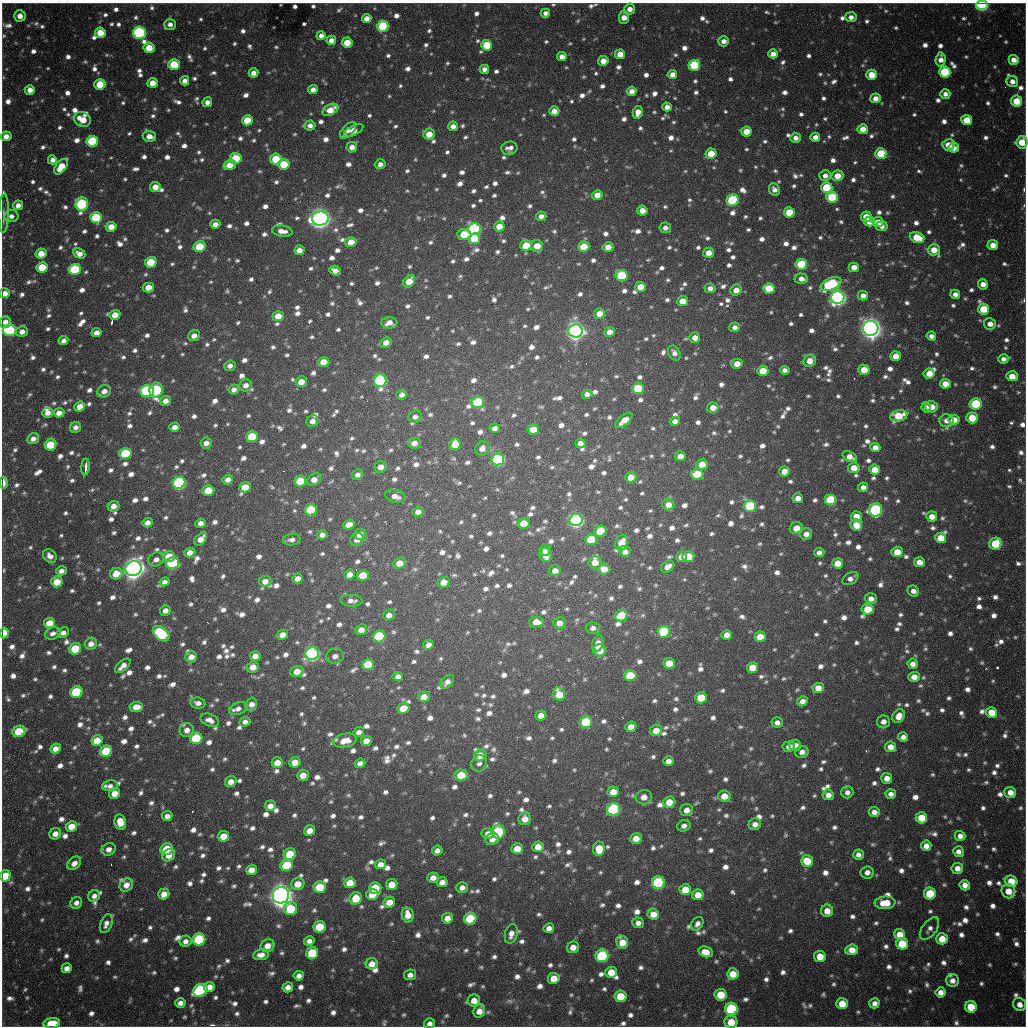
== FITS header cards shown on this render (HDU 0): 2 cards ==
NAXIS1  =                 1024 / length of data axis 1
NAXIS2  =                 1024 / length of data axis 2

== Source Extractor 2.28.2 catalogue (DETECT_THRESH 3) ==
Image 1024 x 1024 px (HDU 0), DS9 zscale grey, 1 PNG px = 1 image px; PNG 1028 x 1028 px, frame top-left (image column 1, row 1024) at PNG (2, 3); each listed source drawn as its Kron ellipse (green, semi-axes under 4 px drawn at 4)
Background 748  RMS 22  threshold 67.5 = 3 sigma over >= 5 px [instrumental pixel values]
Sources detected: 1762; of the 1762, the 500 brightest by FLUX_AUTO listed and drawn (1262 fainter detections omitted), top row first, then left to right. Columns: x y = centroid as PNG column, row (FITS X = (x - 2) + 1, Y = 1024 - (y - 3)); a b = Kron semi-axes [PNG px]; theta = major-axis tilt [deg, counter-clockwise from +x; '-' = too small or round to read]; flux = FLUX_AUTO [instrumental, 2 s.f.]
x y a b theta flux
982 5 6 5 - 2.7e+05
630 9 5 5 - 1.3e+04
545 13 5 4 - 8.5e+03
20 16 6 5 - 1.3e+04
624 17 6 5 - 1.7e+04
851 17 5 5 - 8.8e+03
367 18 5 4 - 1.5e+04
170 24 5 5 - 8.2e+03
383 26 5 5 - 1.2e+05
100 33 5 5 - 3.3e+04
139 33 6 6 - 3.3e+05
321 35 4 4 - 8.3e+03
331 40 5 4 - 1.1e+04
723 41 5 5 - 1.0e+04
347 43 5 5 - 3.3e+04
487 45 5 5 - 5.7e+04
149 48 5 5 - 3.1e+04
620 54 5 5 - 2.4e+04
773 54 5 4 - 1.1e+04
562 56 5 4 - 1.1e+04
941 59 7 5 86 1.2e+04
1014 60 5 4 - 1.4e+04
603 61 5 5 - 1.8e+04
174 65 5 5 - 6.8e+04
694 65 5 5 - 1.0e+05
484 69 5 4 - 8.2e+03
945 72 5 5 - 1.2e+05
253 73 5 4 - 1.1e+04
672 75 5 4 - 1.4e+04
872 75 5 5 - 3.1e+04
185 81 4 4 - 9.8e+03
1012 81 6 5 - 1.1e+04
152 83 5 5 - 2.0e+04
100 85 5 5 - 3.7e+04
30 90 5 5 - 1.2e+04
313 90 5 4 - 1.2e+04
631 91 5 4 - 1.2e+04
945 94 5 5 - 8.3e+03
875 98 5 5 - 1.2e+04
1016 101 5 5 - 3.6e+04
207 102 5 4 - 9.3e+03
667 107 5 4 - 1.1e+04
330 110 8 5 28 2.6e+04
554 111 5 5 - 1.5e+04
638 112 6 5 - 1.6e+04
82 119 8 7 - 3.2e+04
247 120 5 5 - 4.2e+04
967 120 5 5 - 4.0e+04
310 125 5 5 - 8.9e+03
453 126 5 4 - 1.1e+04
863 129 5 5 - 1.9e+04
348 130 10 5 46 8.4e+03
354 130 10 5 26 2.1e+04
746 131 5 5 - 2.8e+04
429 134 6 5 - 2.3e+04
6 136 5 5 - 1.3e+04
149 136 6 5 - 1.3e+04
815 137 5 4 - 1.1e+04
795 138 5 5 - 9.6e+03
92 141 6 5 - 1.3e+05
1022 142 6 5 - 3.3e+04
948 145 6 5 - 2.0e+04
352 147 5 5 - 1.3e+04
509 148 8 6 13 9.3e+03
954 148 5 4 - 1.3e+04
881 153 5 5 - 6.3e+04
711 154 5 5 - 3.4e+04
236 158 6 5 - 5.5e+04
276 159 6 5 - 5.8e+04
52 160 4 4 - 8.8e+03
284 164 5 5 - 5.1e+04
380 164 5 4 - 8.4e+03
230 165 6 5 - 2.2e+04
61 167 9 5 52 3.1e+04
825 176 6 5 - 9.3e+03
837 176 6 5 - 1.8e+04
155 187 5 5 - 1.7e+04
827 188 5 5 - 9.0e+04
774 190 6 5 - 8.1e+03
597 195 5 5 - 1.8e+04
832 197 6 5 - 1.0e+05
732 200 6 5 - 1.5e+05
82 204 6 6 - 2.0e+05
18 205 5 4 - 9.7e+03
642 210 5 5 - 1.6e+04
789 212 5 5 - 4.9e+04
4 213 20 5 89 8.5e+03
11 216 7 6 - 8.7e+03
541 216 5 4 - 1.0e+04
866 217 5 5 - 2.7e+04
96 218 6 5 - 9.9e+04
320 218 8 7 - 1.4e+06
870 221 5 5 - 2.9e+04
878 222 6 5 - 2.1e+04
215 224 5 4 - 1.1e+04
499 226 5 5 - 2.2e+04
882 226 6 5 - 9.0e+03
111 227 5 5 - 2.1e+04
665 228 6 5 - 8.1e+03
474 229 6 6 - 3.6e+05
282 231 10 5 -8 1.4e+04
464 234 7 5 -4 5.1e+04
917 237 7 5 -19 4.5e+04
474 239 6 5 - 5.2e+04
351 242 5 5 - 2.5e+04
993 245 5 5 - 1.7e+04
526 246 6 5 - 4.5e+04
537 246 6 6 - 2.2e+04
200 247 6 5 - 6.3e+04
584 247 5 5 - 4.6e+04
608 247 5 5 - 2.0e+04
299 250 5 5 - 1.4e+04
934 250 6 5 - 2.4e+04
708 253 5 5 - 1.7e+04
41 254 5 5 - 2.6e+04
79 254 6 5 - 1.2e+04
151 262 6 5 - 6.5e+04
801 264 6 5 - 1.0e+05
42 267 5 5 - 5.1e+04
854 267 5 4 - 1.5e+04
75 269 6 5 - 1.2e+05
335 271 6 4 -19 1.2e+04
622 276 6 5 - 1.3e+05
801 279 7 5 -3 1.1e+04
409 281 7 5 49 3.2e+04
831 284 11 6 23 1.5e+05
983 284 5 5 - 1.3e+04
149 287 5 5 - 1.9e+04
640 287 5 5 - 2.4e+04
710 288 5 5 - 9.2e+03
769 289 6 5 - 5.0e+04
736 290 6 5 - 1.5e+04
5 293 5 5 - 1.4e+04
955 294 5 4 - 8.4e+03
863 296 5 5 - 1.0e+04
838 297 6 6 - 8.2e+05
683 301 5 5 - 2.3e+04
983 309 5 5 - 4.8e+04
599 314 5 5 - 1.9e+04
115 315 5 5 - 1.8e+04
278 316 5 5 - 2.7e+04
5 322 6 5 - 1.1e+04
389 323 8 5 2 1.5e+04
990 324 6 5 - 1.3e+04
735 327 5 5 - 8.2e+03
871 328 8 7 - 1.5e+06
9 330 7 5 5 1.5e+05
575 331 7 6 - 1.1e+06
22 332 6 5 - 1.1e+04
610 332 5 5 - 1.2e+04
96 333 5 4 - 1.2e+04
194 336 6 5 - 1.2e+04
931 336 5 4 - 8.5e+03
695 338 5 5 - 1.4e+04
63 341 5 4 - 8.2e+03
386 342 6 5 - 1.4e+04
674 353 8 5 -60 8.2e+03
896 356 5 5 - 1.7e+04
1003 359 5 4 - 8.1e+03
810 361 6 6 - 1.8e+04
324 362 6 5 - 2.5e+04
737 364 5 5 - 1.9e+04
230 366 6 5 - 8.6e+03
785 370 5 4 - 8.1e+03
864 370 5 5 - 2.9e+04
763 371 5 5 - 4.0e+04
929 373 5 5 - 2.4e+04
1012 376 6 5 - 2.0e+04
380 381 6 6 - 3.0e+05
301 382 6 5 - 2.0e+04
945 384 5 5 - 1.9e+04
246 385 6 6 - 1.0e+04
638 388 6 5 - 5.6e+04
234 389 5 4 - 8.6e+03
156 390 7 6 - 2.2e+05
104 391 7 6 - 1.3e+04
147 391 7 6 - 2.1e+05
587 394 5 4 - 9.6e+03
402 395 5 4 - 8.6e+03
165 401 5 5 - 1.2e+04
478 402 6 5 - 1.1e+05
975 404 6 5 - 8.8e+04
80 407 5 5 - 1.5e+04
926 407 5 4 - 8.4e+03
931 407 6 5 - 1.8e+04
713 408 6 5 - 1.8e+04
48 413 5 5 - 1.1e+04
59 413 5 4 - 1.6e+04
899 416 9 5 11 5.0e+04
415 417 7 6 - 8.0e+03
972 418 6 5 - 4.4e+04
624 420 10 5 39 1.8e+04
954 420 5 5 - 2.3e+04
312 421 6 5 - 1.0e+04
675 421 5 4 - 1.1e+04
946 421 7 6 - 1.1e+04
75 427 6 5 - 8.1e+03
175 427 5 4 - 9.3e+03
495 428 5 4 - 8.4e+03
533 430 6 5 - 2.5e+04
252 437 6 5 - 7.2e+04
33 439 6 5 - 9.9e+03
206 443 6 5 - 1.1e+04
414 443 6 5 - 1.5e+04
580 443 5 5 - 1.1e+04
455 444 6 5 - 3.5e+04
50 445 6 5 - 6.2e+04
875 447 5 4 - 1.2e+04
482 449 7 6 - 1.3e+04
125 454 6 5 - 9.5e+04
680 456 5 5 - 1.5e+04
850 457 8 5 -25 1.5e+04
498 459 6 6 - 3.3e+05
702 464 6 5 - 2.2e+04
86 467 8 3 85 1.1e+04
381 467 6 5 - 1.1e+04
854 468 6 5 - 2.0e+04
875 470 5 5 - 2.4e+04
784 471 5 5 - 2.2e+04
697 474 6 5 - 4.9e+04
358 475 6 5 - 8.4e+03
631 477 5 5 - 2.2e+04
314 479 7 5 36 1.5e+04
228 480 5 5 - 1.1e+04
300 481 6 5 - 5.7e+04
3 483 6 3 86 1.5e+04
179 483 6 6 - 3.4e+05
245 487 6 5 - 2.8e+04
863 487 5 4 - 8.6e+03
208 491 6 5 - 4.7e+04
395 496 10 6 -16 1.2e+04
798 498 5 5 - 1.3e+04
831 500 6 5 - 1.1e+05
668 505 6 5 - 1.5e+04
114 506 6 5 - 1.2e+04
750 506 6 5 - 1.3e+05
311 510 6 5 - 1.0e+05
876 510 7 6 - 2.5e+05
418 512 6 5 - 9.2e+03
856 516 5 5 - 2.0e+04
932 517 5 5 - 1.6e+04
576 520 6 6 - 5.8e+05
147 523 5 4 - 1.1e+04
200 523 5 4 - 1.1e+04
523 523 6 5 - 2.9e+04
349 524 6 5 - 1.8e+04
856 525 6 5 - 2.6e+04
796 528 6 6 - 1.8e+04
600 531 6 5 - 5.3e+04
360 534 6 5 - 1.8e+04
806 534 6 5 - 1.2e+04
322 535 5 4 - 1.0e+04
941 538 5 5 - 3.2e+04
201 539 7 5 47 1.6e+04
591 539 6 5 - 6.6e+04
292 540 9 6 7 8.7e+03
357 540 7 6 - 1.1e+04
622 543 8 6 68 2.6e+04
995 544 6 6 - 6.7e+04
545 550 6 5 - 1.0e+04
625 551 6 5 - 9.8e+03
897 552 5 5 - 2.6e+04
190 553 5 4 - 1.5e+04
819 553 5 4 - 8.9e+03
546 555 7 6 - 1.8e+04
50 556 7 6 - 9.5e+03
688 556 6 5 - 4.3e+04
169 557 6 5 - 3.8e+04
682 557 5 5 - 1.4e+04
156 559 8 6 26 9.5e+03
595 562 6 6 - 1.8e+04
919 562 5 5 - 1.6e+04
173 563 6 6 - 2.3e+05
399 563 6 5 - 2.1e+04
838 563 5 5 - 2.3e+04
668 567 7 5 34 1.3e+04
134 569 8 7 - 1.6e+06
604 569 6 5 - 2.1e+04
61 571 5 4 - 8.8e+03
555 571 6 5 - 1.2e+04
116 574 6 5 - 3.2e+04
350 574 5 4 - 1.3e+04
363 575 6 5 - 3.8e+04
298 578 5 5 - 1.2e+04
850 579 9 5 30 9.1e+03
265 581 6 5 - 1.3e+04
57 582 6 5 - 2.8e+04
164 582 5 4 - 8.5e+03
444 582 6 5 - 2.1e+04
913 591 6 5 - 9.0e+03
871 599 6 5 - 1.2e+04
351 601 11 6 -4 8.4e+03
867 609 6 5 - 3.8e+04
165 611 5 5 - 1.0e+04
389 615 6 5 - 8.9e+03
621 616 6 5 - 5.9e+04
536 622 7 5 1 2.2e+04
50 623 5 5 - 2.9e+04
559 623 6 6 - 1.4e+04
593 628 7 6 - 8.4e+03
361 630 6 5 - 1.3e+04
664 632 6 6 - 1.4e+05
4 633 5 4 - 3.8e+04
53 633 8 6 21 8.1e+03
63 633 6 5 - 9.0e+03
161 634 9 6 -40 1.3e+05
282 635 6 5 - 1.4e+04
727 635 5 5 - 1.5e+04
379 636 6 6 - 1.4e+05
760 637 6 5 - 3.2e+04
91 644 6 6 - 1.3e+04
598 644 8 5 71 1.7e+04
428 645 5 5 - 1.0e+04
75 649 6 5 - 6.8e+04
600 650 6 6 - 2.7e+04
312 654 7 6 - 6.0e+05
255 656 5 5 - 1.3e+04
335 656 9 7 11 9.4e+03
191 657 6 5 - 1.5e+04
669 663 6 5 - 3.0e+04
913 664 5 5 - 1.1e+04
368 665 6 5 - 6.4e+04
123 666 9 5 42 1.2e+04
253 667 6 5 - 1.7e+04
753 667 5 5 - 3.2e+04
297 671 7 5 18 1.9e+04
398 676 5 4 - 8.4e+03
630 676 6 5 - 7.4e+04
914 677 5 5 - 1.5e+04
447 682 8 5 47 9.5e+03
818 688 5 5 - 1.8e+04
76 692 6 5 - 1.2e+05
559 694 7 6 - 3.2e+04
424 697 6 5 - 1.8e+04
701 698 6 5 - 4.2e+04
802 701 5 5 - 1.1e+04
198 703 7 5 -9 8.9e+03
251 705 7 5 65 1.2e+04
136 707 6 5 - 2.2e+04
238 708 10 6 22 8.6e+03
403 708 6 5 - 4.1e+04
992 712 5 5 - 2.8e+04
541 715 5 5 - 1.5e+04
899 716 7 6 - 1.6e+04
210 720 9 6 -23 1.0e+04
245 722 5 5 - 8.1e+03
586 722 6 6 - 9.8e+04
777 722 5 5 - 8.2e+03
883 722 6 6 - 1.1e+04
631 727 5 5 - 1.2e+04
187 730 7 7 - 1.1e+04
656 730 6 5 - 1.8e+04
19 731 7 5 26 6.8e+04
359 732 5 5 - 8.6e+03
903 737 5 4 - 9.0e+03
196 738 6 5 - 1.1e+05
97 741 6 5 - 3.1e+04
345 741 12 7 12 2.1e+04
366 741 5 5 - 1.7e+04
795 745 6 5 - 1.3e+04
789 746 6 5 - 1.2e+04
890 747 6 5 - 1.6e+04
55 749 5 4 - 1.4e+04
106 751 6 5 - 9.5e+04
802 752 7 6 - 9.9e+03
480 755 6 6 - 2.4e+04
668 761 5 5 - 1.0e+04
295 762 6 5 - 2.1e+04
277 763 6 5 - 2.0e+04
360 763 5 4 - 1.1e+04
479 763 8 7 - 8.1e+03
303 775 6 5 - 1.8e+04
461 775 6 5 - 4.2e+04
887 778 5 5 - 1.4e+04
231 782 6 5 - 1.4e+04
110 786 8 5 5 8.2e+03
613 792 6 5 - 2.0e+04
847 792 6 6 - 8.6e+03
1010 792 6 5 - 1.7e+04
115 793 5 5 - 2.0e+04
891 794 5 4 - 8.5e+03
828 795 5 5 - 1.2e+04
724 796 6 6 - 2.1e+04
644 797 8 7 - 1.5e+04
669 802 6 5 - 2.8e+04
270 806 5 5 - 1.3e+04
613 809 6 6 - 2.8e+05
687 810 6 6 - 1.3e+04
874 812 5 5 - 1.0e+04
167 816 5 5 - 9.4e+03
921 818 6 5 - 4.1e+04
525 819 6 6 - 1.6e+04
120 822 8 6 -80 2.6e+04
755 824 6 5 - 1.0e+04
71 826 6 5 - 2.4e+04
684 826 7 5 24 8.1e+03
309 831 5 5 - 1.6e+04
498 832 7 6 - 1.7e+05
55 834 6 5 - 1.3e+04
488 834 6 5 - 1.3e+04
223 836 5 5 - 2.1e+04
960 836 5 5 - 9.8e+03
636 838 6 5 - 2.0e+04
492 839 7 6 - 1.1e+04
926 846 5 5 - 1.3e+04
538 847 6 5 - 2.1e+04
109 849 7 6 - 1.2e+04
167 849 6 6 - 5.5e+04
517 849 6 5 - 3.0e+04
599 849 7 6 - 3.0e+04
437 851 5 4 - 9.2e+03
958 852 5 5 - 9.3e+03
290 854 6 5 - 5.6e+04
169 855 7 5 32 1.7e+04
858 855 5 5 - 9.1e+03
807 861 6 5 - 4.0e+04
74 863 8 5 43 1.2e+04
381 864 5 5 - 1.4e+04
287 865 6 5 - 8.2e+04
957 868 6 5 - 1.4e+04
251 870 5 5 - 1.7e+04
867 872 6 6 - 9.5e+03
5 876 6 5 - 4.3e+04
433 878 5 5 - 1.1e+04
1011 881 6 5 - 3.6e+04
442 882 5 5 - 1.3e+04
350 883 6 5 - 2.9e+04
658 883 6 6 - 2.0e+05
298 884 7 6 - 2.3e+04
126 885 7 6 - 1.5e+04
392 885 6 5 - 2.2e+04
965 885 5 5 - 1.1e+04
320 887 6 5 - 6.7e+04
462 887 6 5 - 9.6e+03
375 888 6 6 - 6.7e+04
685 889 6 5 - 3.2e+04
1008 891 7 6 - 2.3e+04
930 893 6 6 - 5.9e+04
164 894 6 5 - 1.8e+04
372 894 6 5 - 3.1e+04
281 895 8 8 - 2.0e+06
698 895 6 5 - 1.9e+04
94 896 6 5 - 9.1e+03
356 898 6 6 - 3.7e+04
389 902 6 5 - 2.1e+04
76 903 6 5 - 8.5e+03
885 903 10 6 5 3.2e+04
290 909 6 6 - 6.7e+04
827 911 6 6 - 1.8e+04
653 914 6 5 - 1.9e+04
408 915 8 6 -78 1.7e+04
447 918 5 5 - 1.5e+04
470 919 6 6 - 1.1e+05
638 923 6 5 - 9.1e+03
106 924 9 6 69 9.2e+03
697 924 7 5 54 8.2e+03
319 927 6 5 - 6.3e+04
549 928 5 5 - 1.1e+04
929 929 13 7 52 8.3e+03
511 934 10 6 75 1.1e+04
900 934 5 5 - 2.0e+04
199 939 6 6 - 1.6e+05
942 939 5 5 - 3.1e+04
185 941 6 5 - 9.2e+03
309 941 5 4 - 8.2e+03
622 942 6 5 - 2.7e+04
902 944 6 6 - 6.2e+04
267 946 7 6 - 1.5e+04
573 947 6 5 - 1.5e+04
852 950 6 5 - 2.0e+04
705 952 7 5 -14 1.9e+04
312 953 6 6 - 7.7e+04
261 955 8 5 9 1.2e+04
602 956 6 6 - 1.5e+05
820 956 6 5 - 2.9e+04
372 964 6 5 - 1.7e+04
67 968 5 4 - 1.0e+04
611 972 6 5 - 2.6e+04
733 974 6 5 - 2.9e+04
410 975 6 5 - 8.8e+03
299 976 5 4 - 9.3e+03
554 978 6 5 - 2.6e+04
952 981 6 6 - 9.6e+03
209 987 5 5 - 1.4e+04
288 987 5 5 - 1.0e+04
200 990 7 6 - 2.5e+05
941 992 5 5 - 1.3e+04
721 995 6 6 - 4.4e+04
621 996 6 5 - 4.5e+04
474 1001 6 6 - 1.8e+04
180 1003 5 5 - 9.2e+03
874 1003 5 5 - 9.2e+03
842 1004 6 5 - 3.2e+04
1020 1004 7 6 - 1.4e+04
971 1007 6 5 - 4.9e+04
731 1009 6 6 - 1.9e+05
479 1011 7 5 65 1.7e+04
731 1022 6 6 - 3.1e+04
52 1023 8 5 7 3.9e+04
430 1023 5 5 - 8.3e+03
At the frame edge (FLAGS 8, measured only in part): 9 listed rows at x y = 982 5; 1022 142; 5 293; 3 483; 4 633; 5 876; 731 1022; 52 1023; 430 1023
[1262 fainter detections neither listed nor drawn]

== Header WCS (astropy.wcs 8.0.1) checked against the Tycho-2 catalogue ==
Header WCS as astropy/WCSLIB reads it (CRVAL/CRPIX/CD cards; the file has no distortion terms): RA---TAN/DEC--TAN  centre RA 19:04:12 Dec -20:34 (286.05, -20.56 deg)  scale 1.18 arcsec/px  FOV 20.1' x 20.1'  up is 0 deg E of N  parity flipped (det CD > 0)
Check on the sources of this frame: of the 60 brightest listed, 17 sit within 1.7 arcsec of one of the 22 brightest Tycho-2 stars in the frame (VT <= 11.99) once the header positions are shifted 0.19 arcsec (0.05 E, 0.18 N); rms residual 0.57 arcsec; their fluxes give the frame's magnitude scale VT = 25.16 - 2.5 log10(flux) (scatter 0.27 mag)
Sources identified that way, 17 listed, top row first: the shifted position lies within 1.7 arcsec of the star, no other Tycho-2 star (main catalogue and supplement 1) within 3.4 arcsec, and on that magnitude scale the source's flux lands within +1.5 / -3 mag of the star's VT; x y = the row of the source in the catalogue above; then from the Tycho-2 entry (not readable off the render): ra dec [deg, ICRS J2000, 3 dp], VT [Tycho-2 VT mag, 2 dp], TYC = Tycho-2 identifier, HIP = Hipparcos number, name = IAU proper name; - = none
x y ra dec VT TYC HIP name
982 5 286.217 -20.394 11.45 6291-2348-1 - -
139 33 285.922 -20.401 11.84 6290-1553-1 - -
92 141 285.906 -20.437 11.70 6290-1190-1 - -
82 204 285.902 -20.457 11.63 6290-1914-1 - -
474 229 286.039 -20.466 11.64 6291-2563-1 - -
838 297 286.166 -20.490 11.06 6291-1861-1 - -
871 328 286.177 -20.500 9.72 6291-280-1 - -
575 331 286.074 -20.500 10.56 6291-2482-1 - -
380 381 286.006 -20.516 11.38 6291-2555-1 - -
179 483 285.935 -20.549 11.40 6290-1670-1 - -
576 520 286.074 -20.562 10.72 6291-940-1 - -
134 569 285.919 -20.577 9.38 6290-1734-1 - -
312 654 285.981 -20.605 11.19 6290-1602-1 - -
613 809 286.086 -20.657 11.94 6295-2470-1 - -
658 883 286.102 -20.681 11.90 6295-452-1 - -
281 895 285.970 -20.684 9.47 6294-85-1 - -
602 956 286.082 -20.705 11.99 6295-205-1 - -